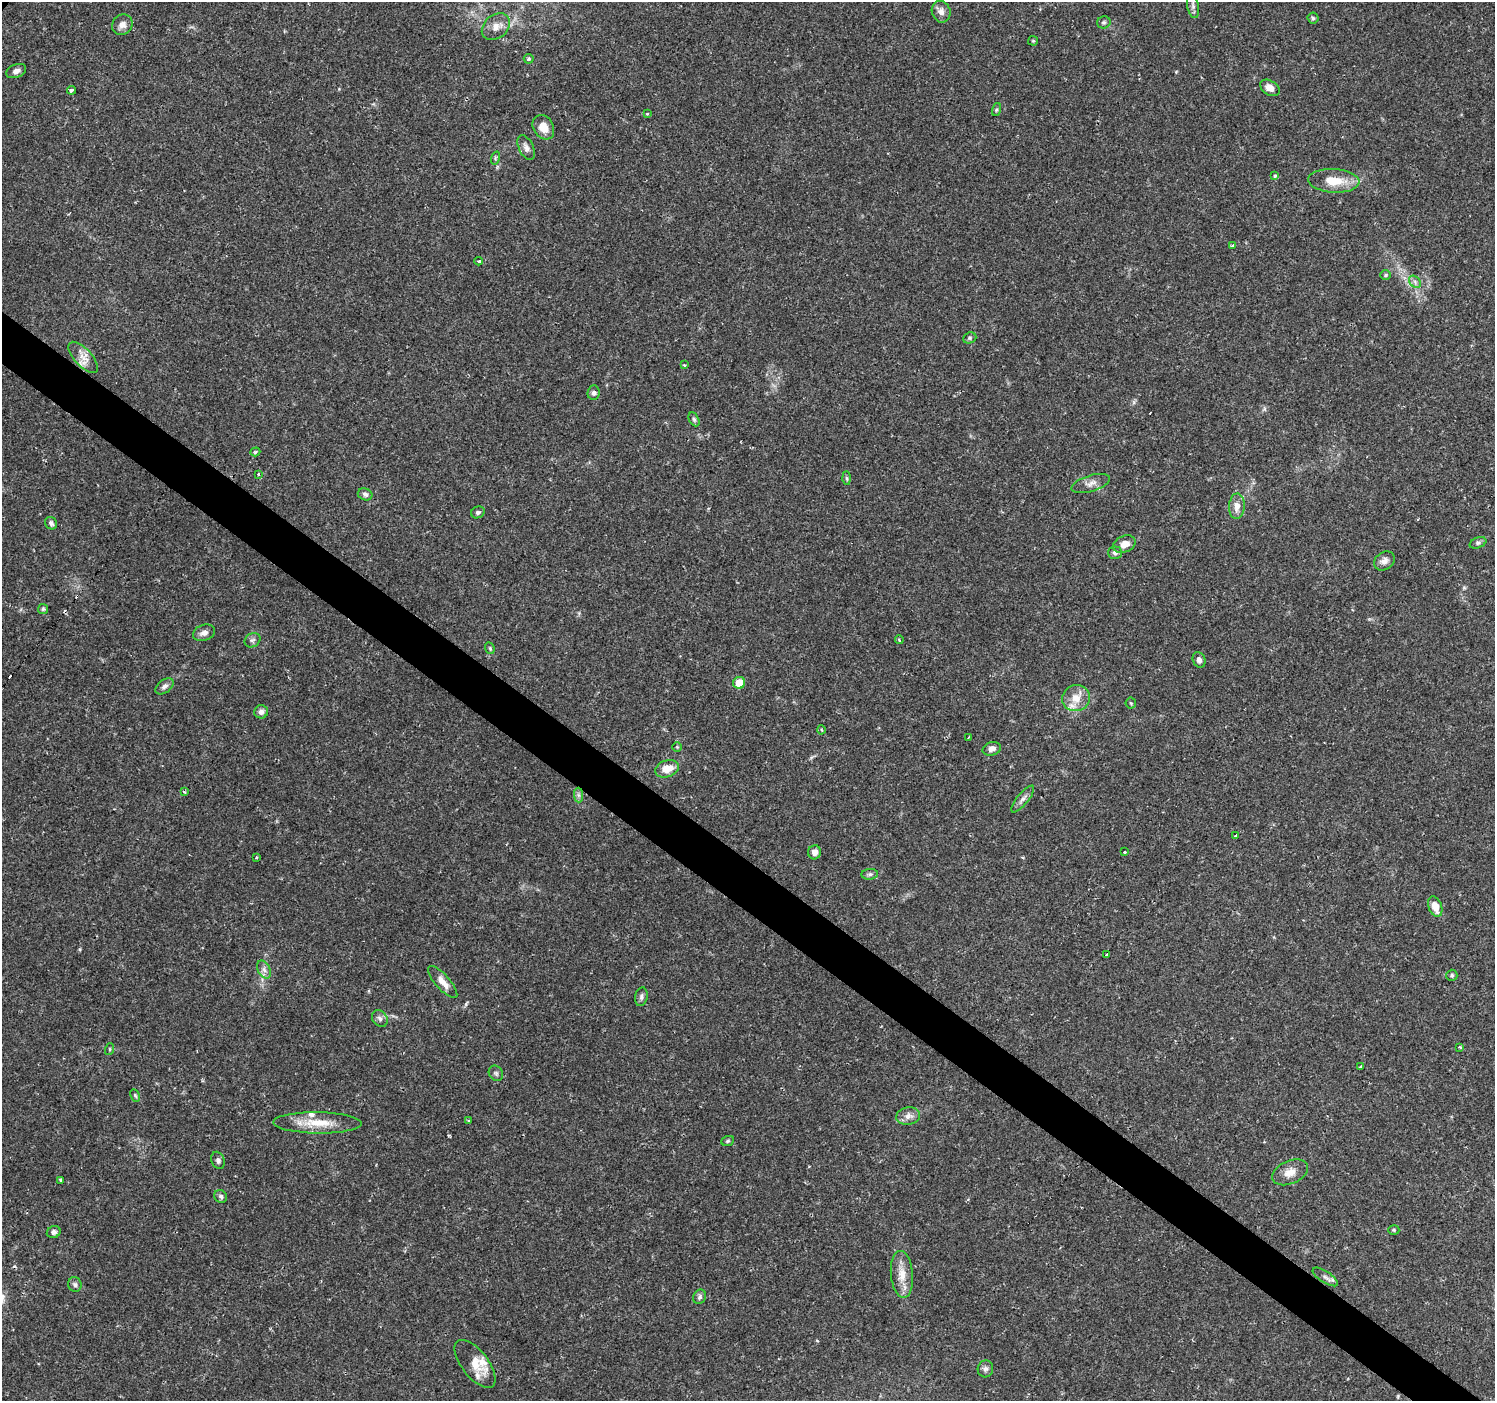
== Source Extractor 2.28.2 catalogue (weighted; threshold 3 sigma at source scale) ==
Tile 6 of 4 x 4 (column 2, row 2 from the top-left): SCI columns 1499-2991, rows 3039-4437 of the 5978 x 6011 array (HDU 1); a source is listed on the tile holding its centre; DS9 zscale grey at full resolution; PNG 1497 x 1403 px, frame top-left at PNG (2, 2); each listed source drawn as its Kron ellipse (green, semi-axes under 4 px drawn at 4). Shown black and unused: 4% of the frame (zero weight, under 2 of 3 exposures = <1% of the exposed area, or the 3 px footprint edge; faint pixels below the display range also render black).
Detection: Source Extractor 2.28.2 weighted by HDU 2 'WHT'; one run over the whole footprint, this tile lists its part. Background 0.0292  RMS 0.0028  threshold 0.0125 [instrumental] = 3 sigma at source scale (4.5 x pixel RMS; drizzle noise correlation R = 1.50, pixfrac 1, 0.0396/0.0396 arcsec/px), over >= 5 px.
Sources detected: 101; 6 cosmic-ray / hot-pixel residue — neither listed nor drawn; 4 inside a brighter listed object's ellipse — not listed separately; the other 91 listed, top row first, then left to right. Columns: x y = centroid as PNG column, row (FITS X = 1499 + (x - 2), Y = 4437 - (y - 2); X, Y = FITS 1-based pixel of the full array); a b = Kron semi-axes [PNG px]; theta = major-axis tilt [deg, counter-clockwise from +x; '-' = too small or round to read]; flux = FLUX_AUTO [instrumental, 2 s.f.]
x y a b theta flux
1193 6 13 5 -80 1
941 12 11 9 -72 1.6
1313 18 5 5 - 0.47
1104 22 7 6 - 0.58
122 25 11 9 41 1.6
496 26 16 11 40 2.8
1033 41 5 4 - 0.32
529 59 5 4 - 0.48
16 71 10 6 22 1.1
1270 88 10 7 -31 2
71 90 4 4 - 0.71
996 110 7 3 71 0.38
648 114 3 3 - 0.53
543 127 13 10 -59 3.1
526 147 13 7 -64 1.3
495 158 7 4 72 0.41
1275 176 3 3 - 1.5
1334 181 25 12 -4 6.1
1233 245 4 3 - 1.2
478 261 4 3 - 0.37
1386 275 5 5 - 0.41
1415 282 7 5 -47 0.73
970 338 7 5 21 0.56
83 357 20 8 -47 2.7
684 365 3 3 - 0.37
594 393 7 6 - 0.85
694 419 7 5 -63 0.52
255 452 5 4 - 0.5
258 474 3 3 - 0.32
847 478 6 4 -88 0.42
1091 484 20 8 17 1.9
365 494 7 6 - 0.88
1237 506 13 8 87 2.2
478 512 7 5 24 0.6
51 523 7 5 -49 0.78
1478 543 9 5 21 0.63
1124 544 11 8 25 2.5
1115 553 7 6 - 0.9
1384 561 11 8 35 1.4
43 609 5 5 - 0.41
204 633 11 8 19 1.6
253 640 8 6 35 0.79
899 640 4 3 - 0.43
490 648 6 4 -70 0.39
1199 660 8 6 -69 1
739 683 6 6 - 4.9
164 686 10 6 39 0.98
1076 698 14 13 - 3.7
1131 703 5 5 - 0.39
261 712 7 6 - 1
821 730 4 3 - 0.26
968 737 3 2 - 0.26
677 747 4 4 - 0.3
992 749 9 6 16 1.3
667 769 12 8 19 3.5
184 792 3 3 - 0.28
579 795 7 4 -89 0.67
1023 799 17 5 50 1.2
1235 836 3 2 - 0.35
815 852 7 6 - 1.4
1124 852 3 3 - 1.7
256 858 4 2 - 0.24
870 874 8 5 6 0.66
1435 907 10 6 -70 3.4
1106 954 3 3 - 0.61
264 970 9 6 -63 1.3
1452 975 5 5 - 0.59
443 982 20 7 -48 2.8
641 997 9 6 80 0.85
380 1018 9 7 -53 0.98
1460 1047 3 3 - 0.44
110 1049 6 4 72 0.35
1361 1066 3 3 - 0.44
496 1073 8 6 -56 0.72
135 1095 6 4 -63 0.43
908 1116 12 8 10 1.7
469 1120 3 3 - 0.35
317 1123 44 10 -1 6.8
728 1141 6 5 - 0.42
218 1160 9 6 -68 0.76
1290 1172 19 11 23 2.9
61 1180 4 4 - 1.1
221 1196 7 6 - 0.66
1394 1230 5 4 - 0.37
54 1232 7 6 - 0.76
902 1274 23 11 -84 4.1
1325 1277 14 6 -33 1.2
75 1285 7 6 - 0.73
700 1297 7 6 - 0.71
475 1364 29 13 -52 4.6
985 1369 8 7 - 0.93